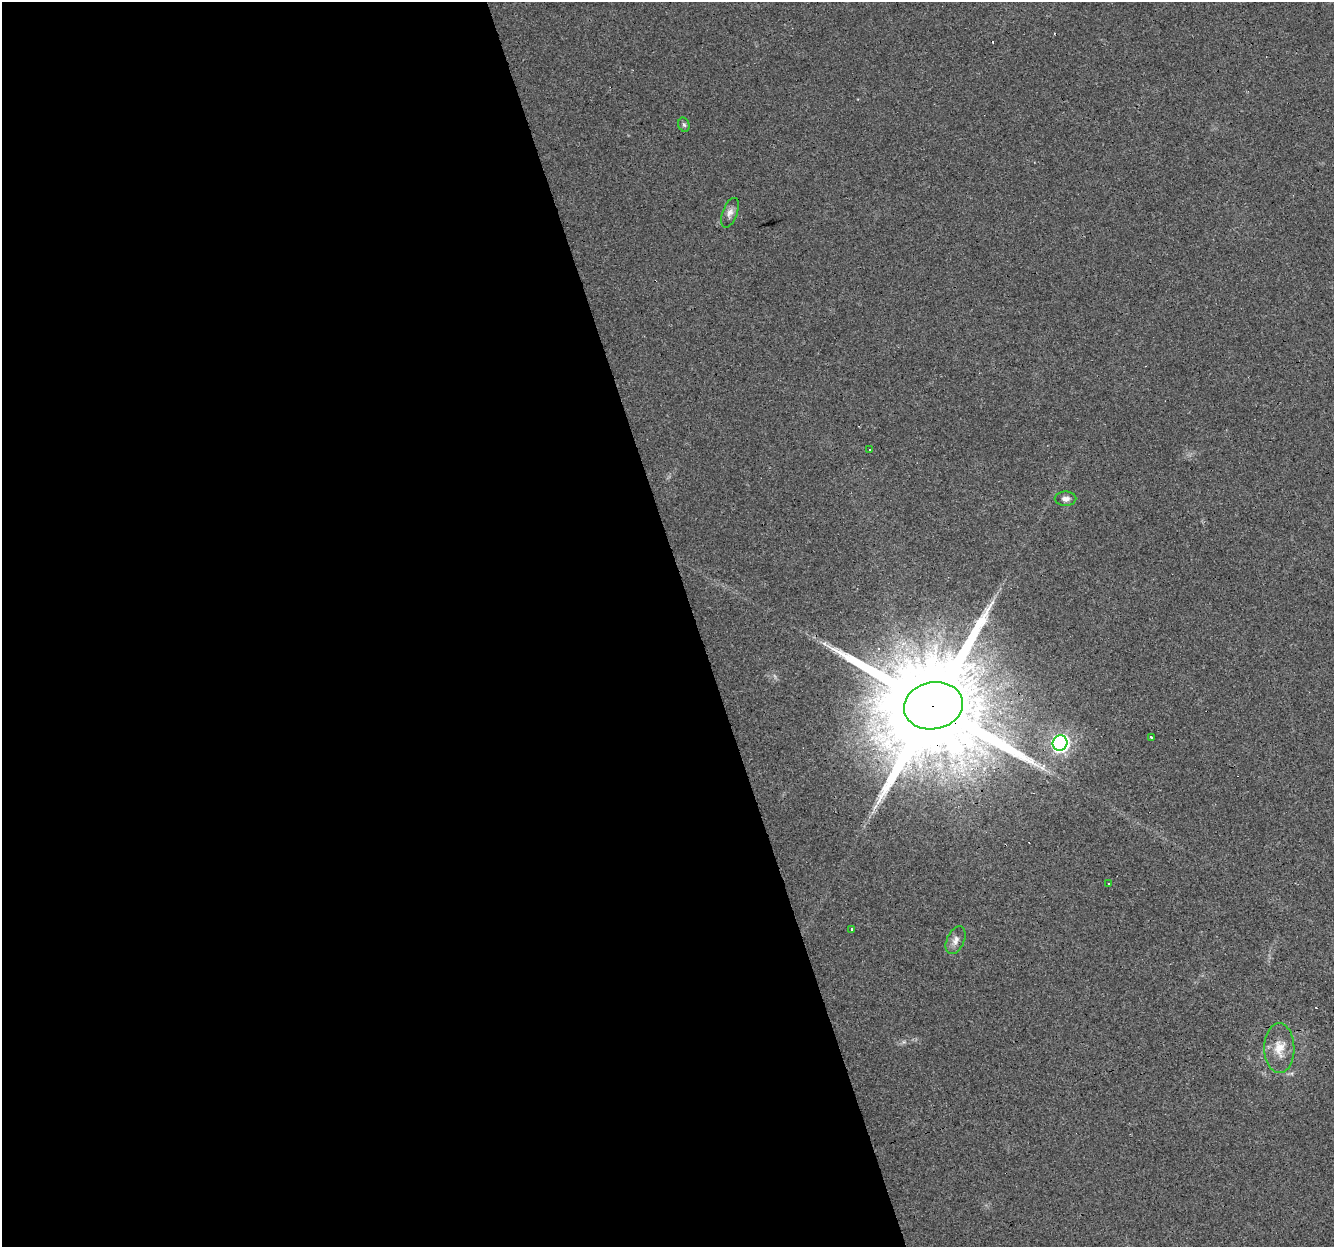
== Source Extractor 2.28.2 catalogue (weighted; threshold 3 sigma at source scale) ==
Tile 9 of 4 x 4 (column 1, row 3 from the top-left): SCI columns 1-1332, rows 1302-2546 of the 5326 x 5145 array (HDU 1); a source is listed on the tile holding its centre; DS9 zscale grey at full resolution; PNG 1336 x 1249 px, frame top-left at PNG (2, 2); each listed source drawn as its Kron ellipse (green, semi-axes under 4 px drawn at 4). Shown black and unused: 52% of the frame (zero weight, under 3 of 4 exposures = <1% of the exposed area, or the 3 px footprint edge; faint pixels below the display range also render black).
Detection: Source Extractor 2.28.2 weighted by HDU 2 'WHT'; one run over the whole footprint, this tile lists its part. Background 0.0435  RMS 0.0038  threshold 0.0171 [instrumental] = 3 sigma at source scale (4.5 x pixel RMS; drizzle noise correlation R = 1.50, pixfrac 1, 0.0396/0.0396 arcsec/px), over >= 5 px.
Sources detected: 17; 6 cosmic-ray / hot-pixel residue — neither listed nor drawn; the other 11 listed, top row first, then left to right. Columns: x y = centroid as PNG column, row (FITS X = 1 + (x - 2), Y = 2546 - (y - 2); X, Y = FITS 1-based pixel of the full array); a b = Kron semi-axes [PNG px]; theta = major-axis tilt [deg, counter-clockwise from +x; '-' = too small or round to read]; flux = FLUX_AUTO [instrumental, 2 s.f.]
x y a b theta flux
684 125 7 5 -72 0.8
730 213 15 7 70 2.2
870 449 3 2 - 0.41
1066 499 11 7 0 1.8
933 706 30 23 11 14000
1151 737 3 3 - 5.8
1060 743 8 7 - 120
1109 883 3 3 - 0.68
851 929 3 3 - 5.4
956 940 15 8 65 2.4
1279 1048 25 15 -90 7
Overlapping masked pixels (flux is a lower limit): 1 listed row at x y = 933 706